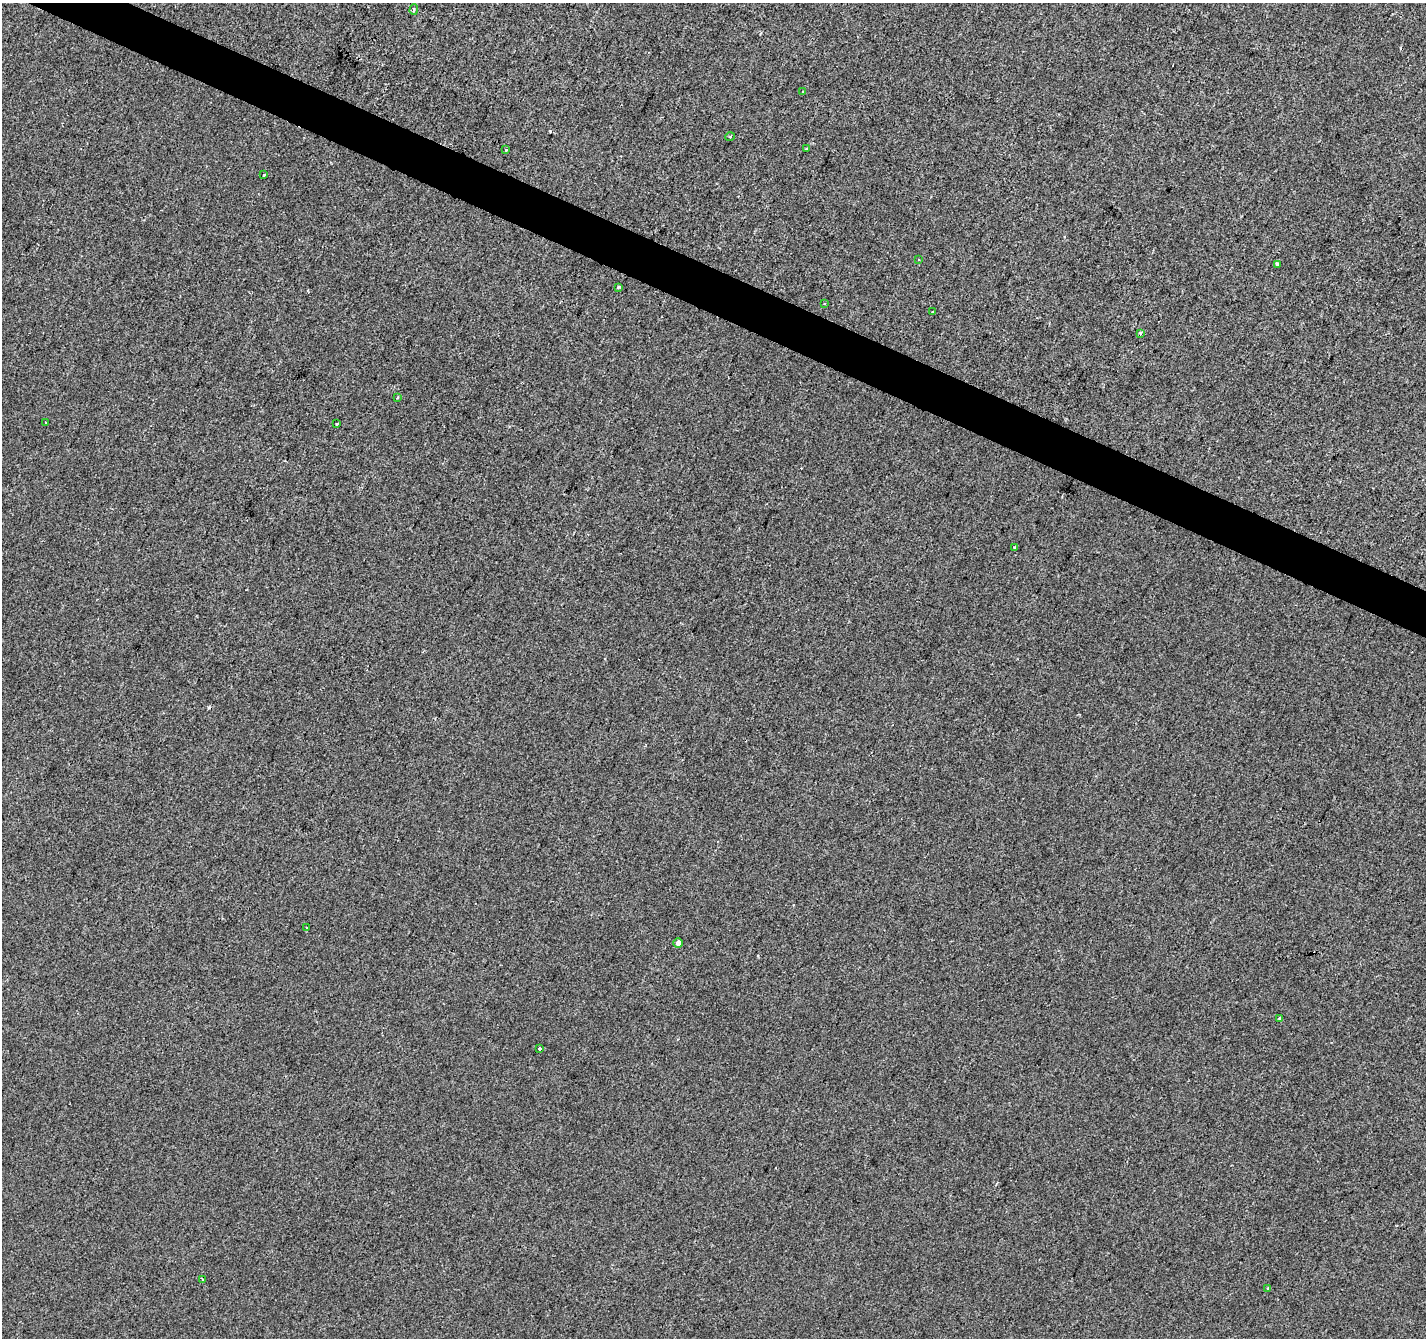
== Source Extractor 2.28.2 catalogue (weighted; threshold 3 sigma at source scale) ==
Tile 11 of 4 x 4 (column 3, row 3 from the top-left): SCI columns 2851-4274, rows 1539-2874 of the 5706 x 5814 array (HDU 1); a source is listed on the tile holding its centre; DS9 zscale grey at full resolution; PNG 1428 x 1340 px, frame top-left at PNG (2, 3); each listed source drawn as its Kron ellipse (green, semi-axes under 4 px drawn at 4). Shown black and unused: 3% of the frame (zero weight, under 2 of 3 exposures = <1% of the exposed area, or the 3 px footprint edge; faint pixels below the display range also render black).
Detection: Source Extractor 2.28.2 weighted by HDU 2 'WHT'; one run over the whole footprint, this tile lists its part. Background -6.33e-04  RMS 0.0042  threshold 0.019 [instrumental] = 3 sigma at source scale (4.5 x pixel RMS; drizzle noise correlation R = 1.50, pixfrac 1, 0.0396/0.0396 arcsec/px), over >= 5 px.
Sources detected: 24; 2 cosmic-ray / hot-pixel residue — neither listed nor drawn; the other 22 listed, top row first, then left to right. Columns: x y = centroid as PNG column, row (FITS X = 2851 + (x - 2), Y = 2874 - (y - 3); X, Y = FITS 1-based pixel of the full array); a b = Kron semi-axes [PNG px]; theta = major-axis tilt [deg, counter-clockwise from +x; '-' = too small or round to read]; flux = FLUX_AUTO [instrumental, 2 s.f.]
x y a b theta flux
414 10 5 4 - 0.83
803 91 3 3 - 0.57
730 137 5 3 - 0.39
806 149 3 3 - 4
506 150 3 2 - 1.1
264 175 3 3 - 2.1
918 260 3 2 - 0.38
1277 264 4 4 - 1.1
619 287 4 3 - 0.78
825 304 3 2 - 0.57
932 312 3 3 - 0.53
1140 333 4 3 - 0.64
397 398 3 3 - 0.43
45 423 2 2 - 0.48
337 424 3 2 - 0.49
1015 547 3 3 - 3.3
307 928 2 2 - 0.35
678 943 5 4 - 1.4
1280 1018 3 3 - 1.3
540 1049 3 3 - 5.2
203 1279 3 2 - 0.39
1268 1288 4 3 - 0.54